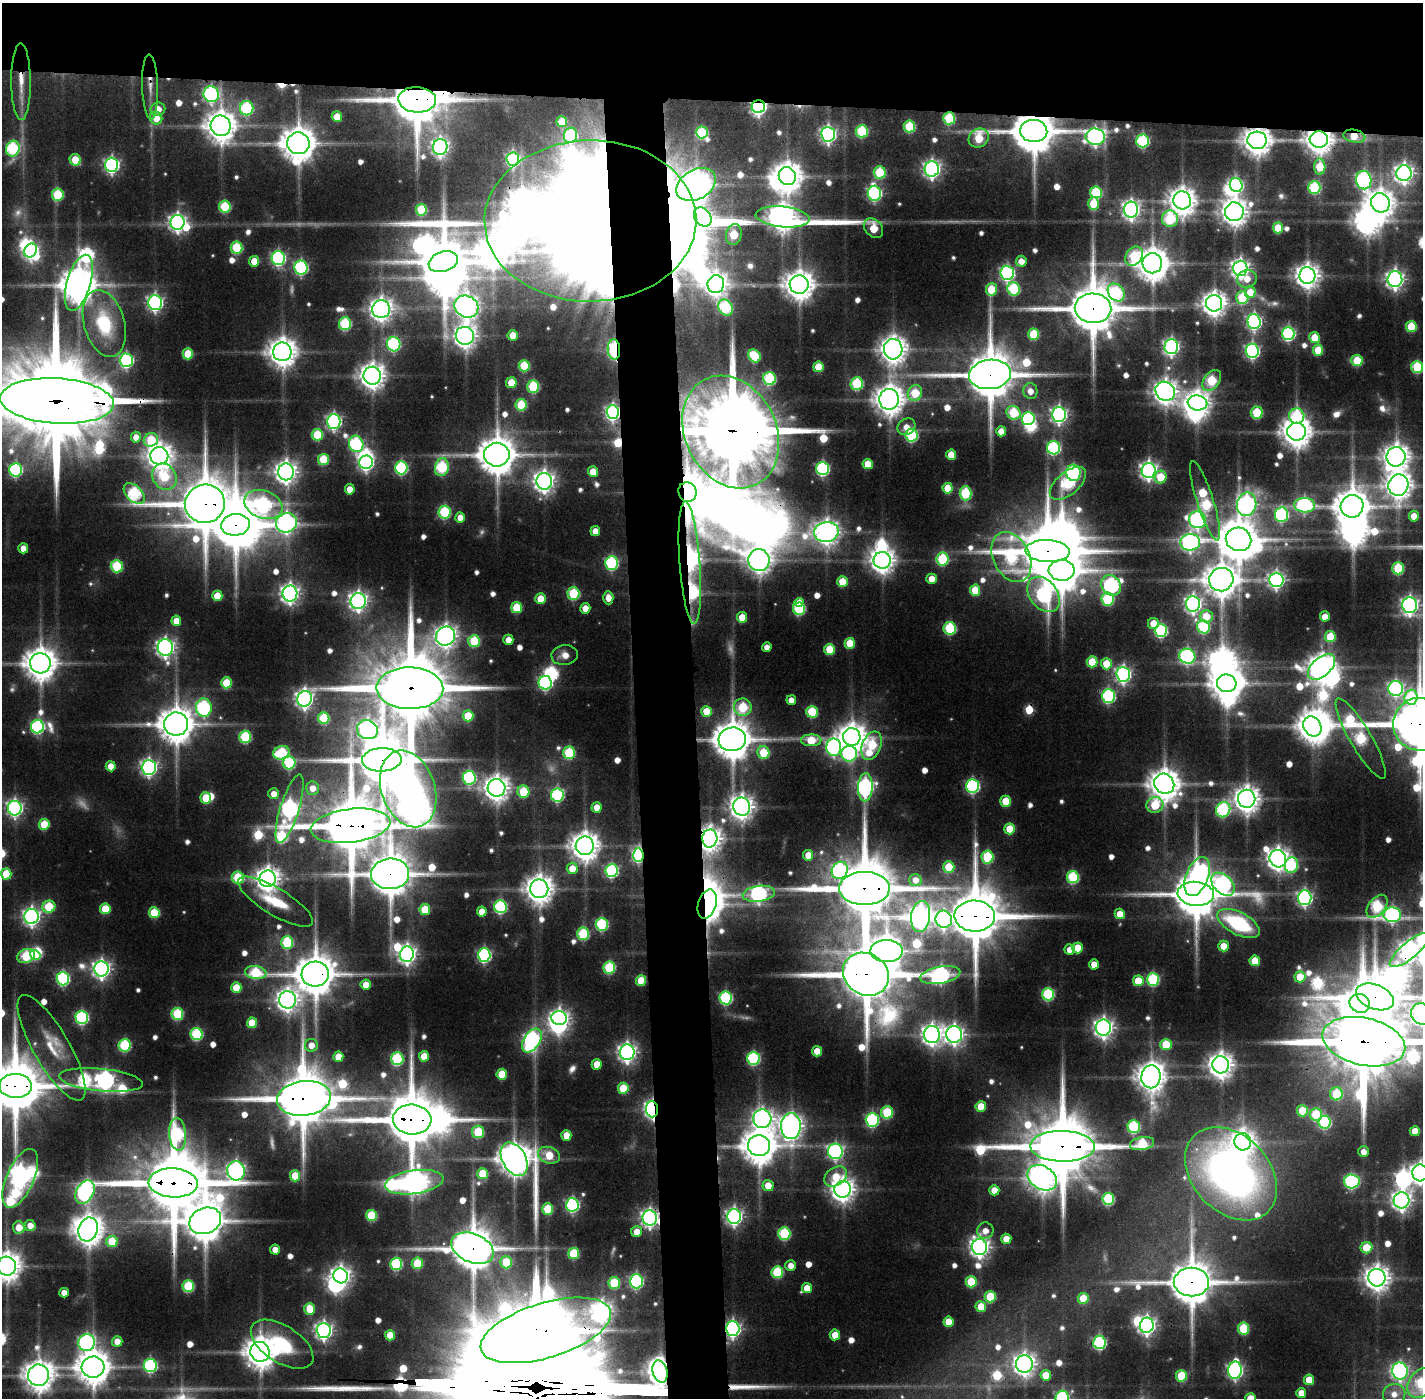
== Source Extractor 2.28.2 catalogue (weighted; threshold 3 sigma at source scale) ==
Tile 2 of 3 x 3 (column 2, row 1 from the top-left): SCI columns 1423-2843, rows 2826-4221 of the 4267 x 4256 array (HDU 1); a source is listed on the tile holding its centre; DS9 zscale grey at full resolution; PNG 1425 x 1400 px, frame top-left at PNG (2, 3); each listed source drawn as its Kron ellipse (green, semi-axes under 4 px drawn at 4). Shown black and unused: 11% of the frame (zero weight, under 3 of 4 exposures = <1% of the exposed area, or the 3 px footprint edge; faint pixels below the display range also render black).
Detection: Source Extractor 2.28.2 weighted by HDU 2 'WHT'; one run over the whole footprint, this tile lists its part. Background 0.0883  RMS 0.0079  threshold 0.0356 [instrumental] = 3 sigma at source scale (4.5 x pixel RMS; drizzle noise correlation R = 1.50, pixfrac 1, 0.05/0.05 arcsec/px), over >= 5 px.
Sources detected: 750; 34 too faint to see at this stretch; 43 inside a brighter object's white glare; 8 cosmic-ray / hot-pixel residue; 2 long thin detections or spike segments (spike, bleed or trail) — neither listed nor drawn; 6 inside a brighter listed object's ellipse — not listed separately; of the other 657, all 500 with FLUX_AUTO >= 10.6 (the completeness limit of this list) listed and drawn (157 fainter detections not listed), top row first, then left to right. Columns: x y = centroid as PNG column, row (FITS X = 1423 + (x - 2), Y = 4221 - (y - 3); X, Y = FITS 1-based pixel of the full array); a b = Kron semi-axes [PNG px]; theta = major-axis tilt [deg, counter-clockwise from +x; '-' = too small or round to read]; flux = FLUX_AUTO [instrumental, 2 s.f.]
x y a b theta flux
21 82 38 10 -90 27
150 87 32 8 -88 15
211 94 8 7 - 260
417 100 19 12 -3 6400
758 107 6 6 - 330
247 108 7 6 - 130
158 109 7 6 - 15
337 116 5 5 - 23
156 118 6 6 - 25
949 118 6 6 - 89
562 122 5 5 - 45
221 126 10 10 - 2000
909 126 6 6 - 74
862 131 6 6 - 95
1034 131 14 11 -4 4800
702 132 6 6 - 83
828 134 7 7 - 380
570 135 8 6 77 150
1354 136 11 6 -10 32
1095 137 9 8 - 390
979 138 10 9 - 57
1319 139 9 8 - 1400
1257 140 9 8 - 1600
1143 141 6 6 - 140
298 143 11 11 - 2600
440 147 8 7 - 440
13 149 8 6 71 150
513 159 7 6 - 210
75 160 6 5 - 34
112 165 7 6 - 310
1320 167 8 5 -87 48
932 169 7 7 - 470
880 172 6 6 - 72
1404 173 8 7 - 600
787 176 9 8 - 1600
1364 180 9 7 -78 290
696 185 21 14 30 1700
1236 185 7 6 - 220
1314 187 6 6 - 100
1096 192 6 6 - 96
874 193 7 6 - 260
58 195 6 6 - 70
1182 200 9 8 - 1400
1380 203 10 9 - 1500
1093 204 6 5 - 34
225 207 6 5 - 74
421 210 6 5 - 61
1131 210 8 7 - 500
1234 212 9 9 - 1300
703 217 10 8 -53 170
783 217 27 10 -6 1500
1170 219 8 8 - 89
590 221 106 80 1 4400
178 222 7 7 - 460
873 228 11 8 -46 33
1278 228 5 5 - 41
734 234 11 8 78 49
237 248 6 6 - 84
31 250 7 6 - 330
1134 256 10 8 56 78
278 258 7 6 - 230
254 261 5 5 - 21
1021 261 5 5 - 12
443 262 15 10 19 4400
1152 263 10 10 - 2200
301 268 7 6 - 210
1240 268 7 7 - 560
1007 273 7 6 - 270
1307 276 8 8 - 1100
1247 279 10 8 14 13
1395 279 8 7 - 560
79 283 29 12 73 2800
716 284 9 8 - 910
799 285 9 9 - 1800
991 289 6 5 - 41
1014 289 6 6 - 110
1250 292 5 5 - 27
1116 293 10 7 -48 100
1242 298 6 6 - 71
155 303 7 7 - 370
1214 303 8 8 - 1100
466 306 12 10 -25 1000
725 307 8 7 - 140
1093 308 18 14 -3 6700
381 309 9 9 - 960
1254 322 7 6 - 320
104 323 34 20 -74 72
345 324 6 6 - 120
1411 327 5 5 - 48
1288 333 6 6 - 220
1034 334 5 5 - 56
513 335 5 5 - 18
465 336 9 9 - 970
1315 337 5 5 - 30
394 344 7 6 - 180
1171 347 7 7 - 390
614 349 10 6 -87 160
893 349 10 9 - 1400
1318 350 5 5 - 36
1252 351 7 6 - 280
282 352 9 9 - 1700
188 354 5 5 - 44
754 356 7 5 -47 65
126 360 7 6 - 210
1357 361 6 5 - 54
524 366 5 5 - 61
818 367 5 5 - 34
1417 367 6 5 - 86
990 374 21 14 7 6700
372 376 9 8 - 1300
769 379 6 6 - 120
1212 381 12 7 54 79
511 383 5 5 - 32
857 384 6 6 - 100
533 386 6 6 - 98
1030 391 8 7 - 11
1165 391 10 9 - 1100
915 393 8 7 - 52
889 399 10 9 - 1700
57 401 57 22 -3 33000
1197 403 10 7 -9 1000
521 405 6 5 - 65
613 412 7 6 - 320
1013 413 7 6 - 69
1257 413 6 6 - 52
1059 414 7 7 - 410
1297 416 7 7 - 110
1028 419 6 6 - 140
334 421 7 6 - 320
906 427 9 8 - 11
1001 431 5 5 - 14
731 432 58 45 -64 25000
1297 432 9 9 - 1900
317 435 5 5 - 57
911 435 6 6 - 130
136 437 5 5 - 11
151 440 7 6 - 56
356 444 8 7 - 180
1054 448 6 6 - 180
497 455 12 12 - 3300
951 455 5 5 - 24
159 456 9 8 - 1200
1396 457 10 9 - 1400
323 459 5 5 - 52
366 462 7 6 - 320
868 464 5 5 - 28
442 467 9 6 76 130
401 468 6 6 - 150
822 469 6 6 - 190
16 470 7 6 - 160
1149 470 7 7 - 520
286 472 8 8 - 890
593 472 5 5 - 22
1073 473 8 7 - 220
164 477 14 11 -56 58
1160 477 6 6 - 34
544 481 8 7 - 780
1068 483 22 11 40 120
1398 485 11 10 - 1400
948 488 5 5 - 32
350 489 5 5 - 16
687 492 10 9 - 2800
134 493 12 7 -45 160
966 493 7 6 - 100
1205 501 41 8 -72 130
205 504 20 19 - 6600
263 504 20 14 -21 240
1247 504 12 9 80 460
1305 505 10 7 -3 250
1352 506 11 11 - 2700
445 512 6 6 - 120
1281 515 7 6 - 180
1414 516 5 5 - 16
460 518 5 5 - 15
1197 520 8 8 - 300
286 523 11 9 23 540
235 525 14 11 7 5400
595 531 5 5 - 13
826 532 12 10 10 1100
1238 539 13 11 -14 3800
1190 542 10 8 6 400
23 548 5 5 - 14
1048 551 22 11 -2 7500
1011 557 26 18 -64 160
942 559 6 6 - 99
759 560 11 10 - 1200
882 560 9 8 - 1200
612 563 6 6 - 160
690 563 61 10 -86 1100
117 566 6 6 - 80
1398 568 6 5 - 80
1062 570 13 10 -2 3300
932 579 5 5 - 21
1221 580 12 11 - 2300
1276 580 7 7 - 400
842 582 5 5 - 34
1111 585 11 9 -50 260
975 590 5 5 - 36
290 593 8 7 - 590
573 594 6 6 - 94
1044 594 20 13 -53 220
217 596 5 5 - 27
608 598 6 5 - 12
541 599 5 5 - 28
1108 599 6 6 - 91
358 601 8 7 - 560
799 602 5 4 - 11
1193 604 8 7 - 460
1410 605 8 7 - 470
517 607 5 5 - 51
585 608 5 5 - 15
799 609 6 6 - 110
1206 616 6 6 - 25
1325 616 5 5 - 15
742 617 5 5 - 26
176 621 5 5 - 17
1153 623 5 5 - 20
1203 627 7 6 - 120
950 628 6 6 - 110
1161 630 6 6 - 170
446 636 10 9 - 920
1330 637 5 5 - 43
508 640 5 5 - 13
474 641 6 6 - 69
850 643 5 5 - 36
767 647 5 4 - 11
165 648 8 7 - 540
830 649 5 5 - 48
565 655 13 10 8 12
1187 656 8 7 - 240
1092 662 5 5 - 43
40 663 10 10 - 2200
1106 664 6 5 - 26
1322 667 16 9 41 1600
1123 674 7 7 - 360
226 683 5 5 - 47
545 683 7 6 - 210
1227 683 10 9 - 2100
410 688 33 21 -1 17000
1396 689 7 7 - 280
1108 696 7 6 - 190
1411 697 7 6 - 85
304 699 8 7 - 520
791 700 5 5 - 11
743 707 9 8 - 73
204 708 9 8 - 190
706 711 5 5 - 29
812 712 6 5 - 57
468 716 5 5 - 40
324 718 5 5 - 74
176 724 12 11 - 2900
1420 724 27 26 - 7700
1312 726 10 8 -59 1500
37 727 6 6 - 170
367 730 10 9 - 470
245 737 6 6 - 96
852 737 9 8 - 1600
1361 738 46 10 -60 170
732 739 13 12 - 3400
811 740 10 6 2 41
871 746 15 9 68 91
834 747 9 7 -85 320
281 753 8 6 21 91
569 753 6 6 - 89
763 753 6 6 - 48
849 754 8 8 - 140
382 760 20 11 2 6600
289 763 6 6 - 100
111 766 5 5 - 17
149 767 7 7 - 390
469 778 7 6 - 170
1164 784 10 9 - 2000
973 786 7 6 - 200
865 787 14 7 88 380
313 788 7 6 - 12
497 788 9 9 - 1200
408 789 39 26 -71 700
523 792 6 6 - 50
274 794 5 5 - 13
557 795 7 6 - 160
206 798 6 5 - 39
1247 799 9 8 - 1300
1006 801 5 5 - 38
1155 805 8 8 - 58
597 807 5 5 - 15
742 807 9 8 - 1100
15 808 7 7 - 370
290 809 36 9 72 470
1223 810 8 7 - 160
44 824 5 5 - 44
351 826 40 16 7 8500
1010 829 5 5 - 38
710 838 9 7 87 1100
585 846 9 9 - 1700
638 855 7 5 -87 230
808 855 5 5 - 15
987 857 6 6 - 88
1278 859 9 8 - 940
1292 865 8 6 76 100
949 867 6 5 - 40
572 868 5 5 - 19
840 870 9 8 - 220
612 871 6 6 - 180
6 874 5 5 - 46
390 874 19 15 5 4700
238 877 6 6 - 71
1073 877 6 6 - 110
1197 877 20 11 68 290
268 879 8 8 - 1100
915 880 6 6 - 12
1223 884 13 9 -45 290
864 888 25 16 0 10000
539 889 9 9 - 1500
759 894 16 8 7 310
1196 894 18 12 -5 5400
1305 898 7 7 - 340
275 902 43 13 -31 37
707 904 15 9 73 2100
1377 906 13 8 50 110
49 907 6 6 - 61
500 907 6 6 - 160
105 909 5 5 - 37
425 909 5 5 - 37
482 911 5 5 - 16
154 913 5 5 - 49
1120 914 5 5 - 19
1392 915 9 7 -1 260
921 916 15 9 83 930
975 916 20 15 -3 8600
31 917 7 7 - 460
944 919 8 8 - 420
1238 923 23 11 -28 110
602 924 6 6 - 130
583 934 6 6 - 93
287 942 6 6 - 86
1224 946 5 5 - 21
1077 948 5 5 - 33
1070 950 5 5 - 11
1409 950 24 8 40 870
887 951 16 11 1 2100
407 954 8 7 - 560
35 955 5 4 - 56
484 955 6 6 - 220
26 956 9 7 21 87
1255 961 5 5 - 33
1094 964 5 4 - 16
609 968 6 6 - 92
101 969 7 7 - 520
256 972 11 6 -7 90
315 974 13 12 - 4000
866 974 24 20 -32 9000
940 975 20 8 11 350
1300 977 5 5 - 31
63 979 6 6 - 170
1153 979 6 6 - 130
641 981 5 5 - 33
1138 981 5 5 - 32
366 985 5 5 - 20
236 988 5 5 - 31
1048 994 6 6 - 120
1375 997 20 12 -21 4800
726 998 6 6 - 160
287 1000 9 8 - 880
1360 1003 10 9 - 1500
177 1014 6 6 - 84
1422 1014 11 10 - 700
82 1017 6 6 - 170
559 1018 8 7 - 480
252 1023 5 5 - 33
1103 1028 8 7 - 670
196 1034 6 6 - 110
932 1034 8 8 - 740
954 1034 8 8 - 590
532 1041 13 8 57 420
1364 1042 42 23 -12 19000
1166 1044 6 5 - 36
125 1045 6 6 - 110
311 1045 6 6 - 12
52 1048 60 18 -60 36
817 1051 5 5 - 20
627 1052 8 7 - 560
424 1056 5 5 - 22
338 1057 5 5 - 19
753 1058 6 6 - 150
397 1059 6 6 - 110
597 1064 5 5 - 23
1221 1065 8 8 - 1200
502 1074 5 5 - 37
1151 1077 11 9 82 1800
101 1080 42 11 -6 700
15 1086 16 12 -2 7100
623 1088 5 5 - 40
1336 1094 6 6 - 65
304 1098 27 17 7 9000
981 1106 5 5 - 25
652 1109 8 6 -85 430
1302 1111 5 5 - 43
887 1112 6 6 - 72
1316 1115 6 6 - 71
762 1119 9 9 - 590
412 1120 19 15 -5 7400
872 1120 7 6 - 170
1325 1122 6 6 - 140
791 1126 13 10 89 1000
1134 1127 6 6 - 130
1415 1131 5 5 - 19
478 1132 6 6 - 68
178 1134 16 8 -85 140
566 1135 5 5 - 22
1243 1142 9 8 - 990
1142 1143 12 6 10 75
759 1146 11 10 - 2700
1063 1146 32 15 -1 10000
835 1151 8 7 - 320
1364 1152 5 5 - 11
549 1155 11 8 -19 28
514 1159 18 11 -60 2400
236 1171 10 8 -80 510
1420 1173 8 7 - 740
483 1174 5 5 - 49
1231 1174 53 38 -46 630
295 1176 5 5 - 36
836 1177 12 9 33 28
20 1178 31 13 66 1000
1042 1178 16 11 -31 1400
1352 1181 8 7 - 210
414 1182 29 12 8 880
173 1183 24 14 -3 11000
768 1186 5 5 - 19
842 1189 8 8 - 1100
994 1190 5 5 - 15
85 1192 12 8 60 380
1108 1199 6 6 - 120
1402 1200 8 8 - 660
572 1205 6 6 - 220
548 1209 5 5 - 51
371 1215 5 5 - 65
734 1216 7 7 - 430
650 1218 7 7 - 480
205 1221 16 13 23 3600
30 1226 5 5 - 14
19 1227 6 6 - 20
88 1230 12 9 71 2000
985 1231 8 8 - 11
637 1232 5 5 - 14
784 1234 6 6 - 110
1006 1239 5 5 - 19
112 1242 5 5 - 47
979 1247 8 7 - 690
473 1248 22 14 -23 4800
1366 1248 6 5 - 33
275 1250 5 5 - 14
574 1253 5 5 - 59
506 1262 6 5 - 45
417 1263 6 5 - 54
396 1264 6 6 - 110
6 1266 10 9 - 1600
791 1266 5 5 - 11
777 1272 6 6 - 80
341 1276 7 7 - 600
1377 1278 9 8 - 1200
636 1281 7 6 - 230
971 1282 5 5 - 52
1191 1282 17 14 2 4900
614 1283 6 6 - 62
188 1286 6 6 - 87
807 1288 5 5 - 19
64 1293 5 4 - 12
990 1297 5 5 - 58
1083 1298 5 5 - 34
981 1307 5 5 - 22
310 1309 6 5 - 28
948 1322 5 5 - 23
1147 1325 7 7 - 500
1243 1328 6 5 - 65
733 1329 7 6 - 370
324 1330 7 7 - 460
546 1330 68 27 17 9200
390 1335 5 5 - 25
835 1335 5 5 - 20
117 1341 5 5 - 12
1099 1342 7 6 - 170
87 1343 8 8 - 280
282 1344 35 18 -32 87
260 1352 10 9 - 2000
1024 1364 9 8 - 830
150 1365 6 6 - 180
93 1367 11 10 - 2500
1235 1370 8 7 - 360
1400 1371 8 7 - 350
660 1372 11 7 -73 1300
38 1375 11 10 - 1800
1046 1375 5 5 - 27
1181 1376 6 5 - 57
1309 1380 5 5 - 28
1421 1383 16 11 51 96
1301 1393 5 5 - 15
1394 1394 11 10 - 12
1062 1398 7 6 - 200
1251 1398 5 5 - 25
Overlapping masked pixels (flux is a lower limit): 61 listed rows (the first 20) at x y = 21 82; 150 87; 417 100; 758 107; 949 118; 1034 131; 1354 136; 1319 139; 1257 140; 696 185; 590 221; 1093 308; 614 349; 990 374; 57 401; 613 412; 731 432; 497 455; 687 492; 205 504
Isophote crosses this tile's border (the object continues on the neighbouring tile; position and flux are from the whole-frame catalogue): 14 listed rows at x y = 1417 367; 57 401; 1410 605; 1420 724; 1409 950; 1422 1014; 1364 1042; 15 1086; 1420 1173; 6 1266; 38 1375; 1421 1383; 1062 1398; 1251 1398